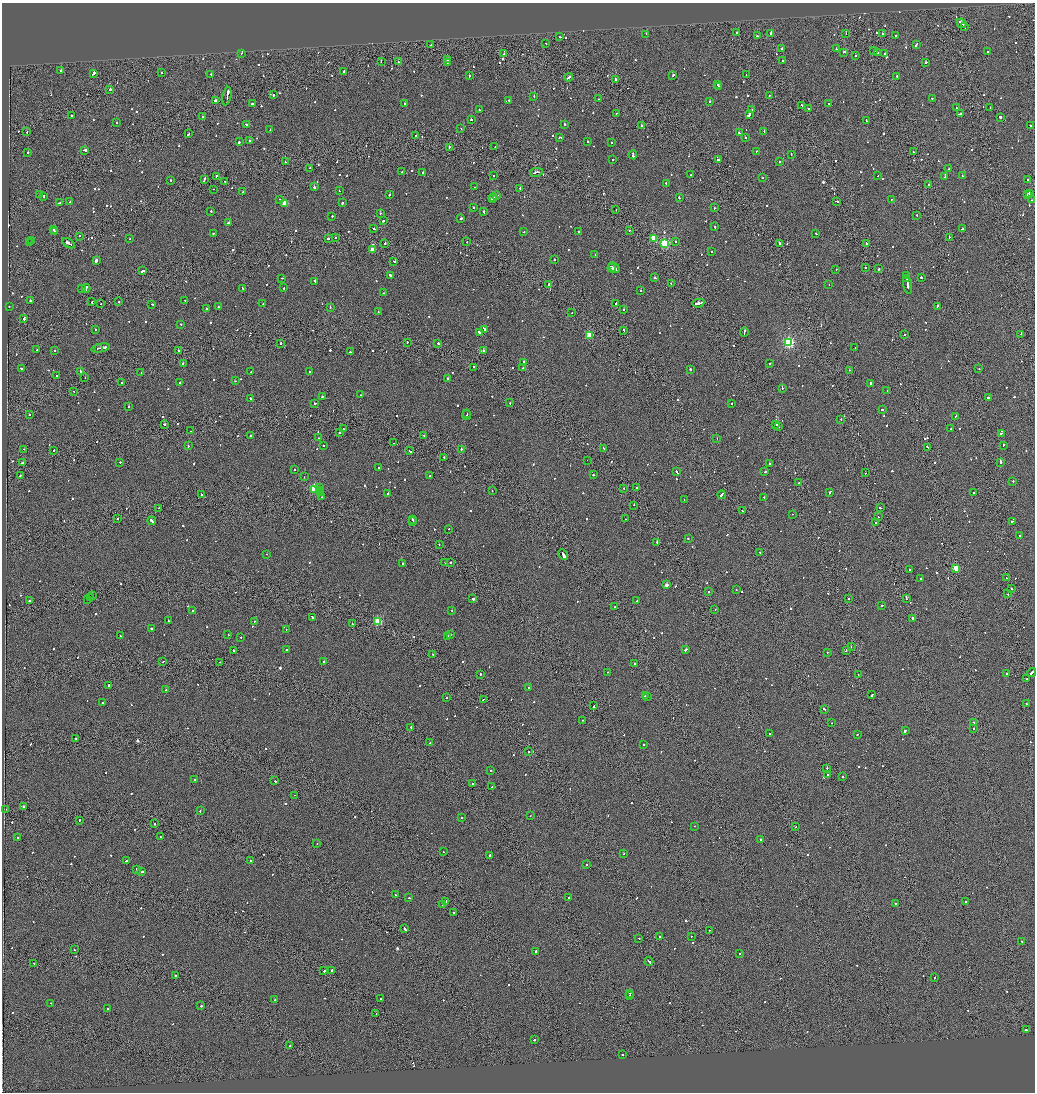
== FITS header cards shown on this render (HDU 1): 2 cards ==
NAXIS1  =                 2065
NAXIS2  =                 2180

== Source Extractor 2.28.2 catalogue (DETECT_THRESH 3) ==
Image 2065 x 2180 px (HDU 1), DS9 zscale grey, zoomed out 1/2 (1 PNG px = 2 x 2 image px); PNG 1037 x 1094 px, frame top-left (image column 1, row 2179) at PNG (2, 3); each listed source drawn as its Kron ellipse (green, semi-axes under 4 px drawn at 4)
Background -0.0999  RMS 0.066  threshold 0.197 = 3 sigma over >= 5 px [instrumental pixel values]
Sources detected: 1079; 60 cannot appear on this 1/2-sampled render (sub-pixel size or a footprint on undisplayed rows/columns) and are neither listed nor drawn; of the other 1019, the 500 brightest by FLUX_AUTO listed and drawn (519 fainter detections omitted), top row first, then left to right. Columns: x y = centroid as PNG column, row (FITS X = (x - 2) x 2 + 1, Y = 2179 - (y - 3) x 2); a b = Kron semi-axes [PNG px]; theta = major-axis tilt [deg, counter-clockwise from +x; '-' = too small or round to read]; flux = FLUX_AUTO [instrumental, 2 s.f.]
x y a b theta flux
961 23 5 2 - 620
964 26 3 1 - 270
737 33 2 2 - 140
846 33 2 2 - 130
646 34 2 2 - 210
770 34 2 2 - 100
882 34 2 2 - 210
896 35 2 1 - 210
757 36 2 2 - 110
560 37 2 2 - 190
546 43 2 2 - 83
916 44 3 2 - 250
431 45 2 2 - 96
782 48 2 2 - 270
836 49 2 2 - 220
874 50 2 2 - 99
844 52 3 2 - 120
878 52 2 1 - 340
988 52 2 2 - 82
241 53 3 2 - 180
504 54 2 2 - 120
885 54 2 2 - 96
856 55 2 1 - 260
447 60 3 2 - 230
782 61 2 2 - 84
381 62 2 2 - 86
398 62 2 2 - 100
447 62 3 2 - 290
926 62 2 2 - 680
61 70 2 2 - 280
344 71 2 2 - 340
93 73 3 2 - 680
162 73 2 2 - 100
211 74 3 2 - 190
746 74 2 2 - 81
673 75 3 2 - 120
469 76 2 2 - 200
897 76 2 2 - 200
569 77 4 2 - 360
615 80 2 2 - 84
718 85 2 2 - 460
719 87 2 2 - 150
110 90 2 2 - 280
273 95 2 2 - 150
227 96 9 1 79 740
534 96 2 2 - 120
769 96 2 1 - 90
932 98 2 2 - 150
598 99 2 2 - 94
509 100 2 2 - 180
215 101 3 2 - 460
710 101 2 2 - 240
253 104 2 2 - 2600
405 104 2 2 - 110
829 104 2 2 - 140
802 105 3 2 - 180
956 108 2 2 - 120
990 108 2 2 - 92
808 109 2 2 - 80
479 110 3 2 - 130
752 110 2 1 - 100
616 113 2 2 - 100
749 114 3 2 - 330
960 114 4 2 - 340
71 115 2 2 - 190
203 117 2 2 - 140
1000 117 2 2 - 450
471 120 2 2 - 770
866 121 3 2 - 400
117 123 2 2 - 170
246 124 2 2 - 140
565 124 2 2 - 140
641 125 2 2 - 120
1030 126 2 2 - 150
270 129 2 1 - 140
461 129 2 2 - 77
764 131 2 2 - 89
26 132 2 2 - 160
739 133 2 2 - 180
189 134 4 2 - 190
416 135 2 1 - 500
559 137 2 2 - 96
745 137 2 2 - 240
249 141 2 2 - 83
239 142 3 2 - 140
588 142 2 2 - 97
612 142 2 2 - 340
449 147 2 2 - 420
495 147 2 2 - 120
85 150 3 2 - 600
756 151 2 2 - 89
28 152 2 2 - 490
913 152 2 1 - 97
791 154 2 2 - 88
633 155 4 2 - 350
718 159 4 2 - 280
613 160 2 2 - 89
779 161 2 2 - 100
285 162 2 1 - 210
309 168 3 2 - 130
949 169 2 2 - 240
402 172 2 2 - 130
423 172 3 2 - 450
537 172 6 2 10 400
691 174 2 1 - 120
216 176 2 2 - 83
493 176 2 2 - 130
878 176 2 2 - 150
945 176 3 2 - 280
962 176 2 2 - 85
763 178 2 2 - 140
171 180 2 2 - 120
204 180 3 2 - 200
1027 180 2 2 - 230
225 181 2 2 - 170
666 183 2 2 - 80
929 185 2 1 - 110
314 187 2 2 - 310
475 187 2 2 - 77
520 188 2 2 - 620
213 189 2 1 - 86
339 191 2 2 - 78
243 192 2 2 - 190
1030 194 3 2 - 170
40 195 2 2 - 120
389 195 2 2 - 170
1027 195 2 2 - 100
43 196 2 2 - 300
497 196 4 1 - 180
494 198 2 2 - 400
679 198 2 1 - 620
280 199 2 2 - 180
492 199 3 2 - 620
891 199 2 2 - 150
1031 200 2 1 - 130
837 201 3 2 - 380
70 202 2 1 - 270
59 203 4 2 - 250
285 203 3 3 - 340
342 203 3 2 - 400
473 208 2 2 - 590
715 208 2 2 - 160
616 210 2 1 - 77
211 211 2 2 - 110
484 212 3 2 - 150
380 214 2 2 - 170
917 215 2 2 - 110
332 216 2 2 - 130
461 219 3 2 - 240
383 221 2 2 - 160
229 223 4 2 - 200
715 227 2 2 - 160
374 229 2 2 - 130
962 229 4 1 - 320
54 230 2 2 - 110
629 230 2 2 - 120
578 231 2 2 - 80
54 232 2 2 - 250
524 232 2 2 - 120
213 233 2 2 - 81
816 233 2 2 - 78
79 236 2 2 - 110
949 237 2 1 - 99
336 238 2 1 - 89
653 238 3 3 - 300
129 239 2 2 - 84
328 239 3 2 - 180
31 240 2 2 - 79
675 241 2 2 - 79
467 242 2 2 - 94
30 243 3 2 - 210
68 243 7 2 -32 1000
385 243 2 2 - 110
664 243 3 3 - 1300
779 243 2 1 - 660
866 243 3 2 - 210
372 250 3 2 - 280
712 252 2 2 - 430
595 255 2 2 - 86
96 260 2 2 - 890
554 260 2 2 - 170
394 261 2 2 - 170
614 267 6 3 -42 660
865 267 2 2 - 250
612 268 4 1 - 240
879 268 2 1 - 540
836 269 2 2 - 80
142 271 3 2 - 840
390 275 3 2 - 950
906 276 4 2 - 360
921 277 2 2 - 250
282 278 2 1 - 150
655 278 2 2 - 120
907 279 3 2 - 230
315 281 3 2 - 250
671 283 2 2 - 95
549 285 3 2 - 290
829 285 2 2 - 89
907 285 9 2 -80 520
86 288 4 2 - 330
243 288 3 2 - 130
284 288 2 2 - 110
82 289 2 2 - 140
641 291 2 2 - 140
384 293 2 1 - 86
185 300 2 2 - 79
30 301 2 2 - 600
92 302 2 2 - 79
119 302 2 2 - 80
616 303 2 2 - 330
698 303 6 2 11 970
101 304 2 2 - 110
152 304 2 2 - 88
263 304 3 2 - 160
9 306 2 2 - 100
937 306 4 2 - 220
218 307 2 2 - 81
330 307 2 2 - 110
207 309 2 2 - 280
624 309 2 2 - 150
378 312 2 2 - 100
572 313 2 1 - 85
24 319 2 2 - 350
181 324 2 2 - 110
95 329 2 2 - 130
485 329 3 2 - 290
624 330 2 1 - 100
479 332 3 2 - 230
744 332 5 2 - 290
1021 334 2 1 - 82
589 335 3 3 - 530
905 335 2 2 - 110
788 342 3 3 - 2100
281 343 2 2 - 140
407 343 2 1 - 230
438 343 2 2 - 500
855 347 2 1 - 88
99 348 3 2 - 180
101 348 9 2 13 610
37 350 2 2 - 79
55 350 2 2 - 94
483 350 2 2 - 140
179 351 2 1 - 180
350 352 2 2 - 270
524 362 2 2 - 270
183 363 2 2 - 120
769 364 2 1 - 81
473 367 2 1 - 330
523 368 2 2 - 100
979 368 2 2 - 100
21 369 3 2 - 380
690 369 2 2 - 330
849 370 2 1 - 190
80 371 2 2 - 340
251 372 2 1 - 87
309 372 2 2 - 81
141 373 2 1 - 130
56 376 2 2 - 160
85 378 2 1 - 120
448 379 2 2 - 310
235 381 2 1 - 79
122 383 2 2 - 110
180 383 2 2 - 150
871 383 3 2 - 160
782 388 2 2 - 140
74 391 2 2 - 96
887 391 2 2 - 90
361 395 2 1 - 120
322 397 2 2 - 120
250 398 2 2 - 200
988 398 2 2 - 130
510 403 2 2 - 89
732 403 2 2 - 140
315 404 2 2 - 120
128 406 2 2 - 160
882 410 2 2 - 120
29 414 2 2 - 110
467 414 2 1 - 230
467 415 5 2 - 430
956 416 3 2 - 160
841 419 2 1 - 150
164 424 2 2 - 270
776 424 2 1 - 4700
778 426 2 2 - 2600
343 429 2 1 - 81
951 429 2 2 - 140
190 431 2 1 - 180
339 432 2 1 - 440
1001 433 3 2 - 490
250 435 2 2 - 1100
423 435 2 2 - 180
318 438 2 2 - 120
717 438 2 1 - 120
393 443 2 1 - 270
323 445 2 2 - 120
1003 445 2 2 - 110
188 446 2 1 - 400
927 447 2 2 - 140
604 448 3 2 - 140
24 449 2 2 - 82
461 449 2 1 - 220
53 451 3 2 - 160
410 451 3 2 - 240
444 457 2 1 - 160
587 460 2 1 - 130
120 462 2 2 - 120
1000 462 2 2 - 820
23 463 3 2 - 210
770 463 2 2 - 100
378 468 2 2 - 82
295 469 2 2 - 110
677 472 3 2 - 230
765 472 2 2 - 180
865 473 2 1 - 110
20 475 2 2 - 180
593 475 2 2 - 290
430 476 2 2 - 78
304 477 2 2 - 150
1013 481 2 2 - 86
798 483 2 1 - 110
636 487 2 2 - 110
319 488 2 2 - 140
624 488 2 2 - 87
314 489 3 3 - 890
319 490 2 2 - 95
492 491 2 1 - 79
830 492 3 2 - 230
320 493 2 2 - 95
387 493 2 2 - 220
973 493 2 2 - 82
201 495 2 2 - 170
721 495 4 1 - 760
322 497 2 2 - 120
764 497 2 2 - 91
684 500 2 2 - 190
634 505 2 2 - 81
159 508 2 1 - 83
880 508 3 2 - 120
743 511 2 2 - 97
792 514 2 1 - 78
878 517 2 2 - 87
118 518 2 2 - 360
412 519 3 1 - 290
626 519 2 2 - 130
152 521 4 2 - 270
413 521 3 2 - 460
1012 521 3 2 - 700
876 522 2 2 - 90
449 529 2 2 - 88
1019 536 2 1 - 150
688 539 2 2 - 140
657 542 2 2 - 270
439 545 2 1 - 130
760 553 2 1 - 220
267 554 2 1 - 82
563 554 6 2 -64 3000
445 562 2 1 - 97
451 562 2 1 - 140
403 563 2 2 - 260
956 568 3 2 - 330
910 569 2 2 - 240
1006 578 2 1 - 330
920 579 2 2 - 110
666 585 2 2 - 120
736 589 2 2 - 84
1011 589 2 2 - 180
708 591 2 1 - 100
1008 594 2 1 - 91
93 596 2 2 - 89
90 598 2 1 - 600
849 598 2 2 - 160
906 598 3 1 - 350
87 599 2 1 - 97
473 599 2 2 - 490
29 601 3 2 - 230
637 601 2 2 - 120
882 606 2 1 - 120
615 607 3 2 - 190
715 609 2 2 - 130
193 610 2 2 - 95
452 611 2 2 - 93
312 617 3 2 - 830
912 619 2 1 - 3100
168 620 3 2 - 230
254 621 2 2 - 170
378 621 3 3 - 710
352 624 2 1 - 120
152 629 2 2 - 140
286 629 2 2 - 110
228 635 2 2 - 94
451 635 2 2 - 160
120 636 2 2 - 100
448 636 2 2 - 530
241 637 2 2 - 85
851 647 2 2 - 150
286 649 2 2 - 150
686 649 3 2 - 1800
234 650 2 2 - 120
846 650 2 2 - 120
827 652 2 2 - 77
433 654 2 2 - 120
324 661 2 2 - 140
163 662 2 2 - 140
220 662 2 1 - 120
634 664 2 2 - 130
608 672 2 1 - 360
1032 672 5 2 - 390
480 674 2 2 - 230
1006 674 2 2 - 79
858 675 2 1 - 110
1026 679 2 1 - 78
109 685 2 2 - 170
529 687 2 1 - 86
166 690 2 2 - 90
872 695 3 2 - 120
645 696 2 2 - 220
647 697 2 2 - 240
446 698 2 2 - 110
483 699 3 2 - 170
103 703 2 2 - 260
1027 704 2 1 - 170
593 706 3 1 - 250
824 709 2 2 - 110
583 720 2 2 - 140
973 722 2 2 - 99
832 723 2 2 - 160
411 727 2 2 - 640
973 729 2 1 - 84
905 731 3 2 - 940
770 734 2 2 - 230
857 734 2 2 - 130
75 739 2 2 - 290
430 743 2 2 - 100
644 745 2 2 - 95
529 752 2 1 - 210
827 768 2 1 - 540
490 771 2 2 - 8100
827 774 2 1 - 370
843 777 2 2 - 1400
195 779 2 2 - 140
275 781 3 2 - 170
472 784 3 2 - 160
492 787 2 2 - 140
295 795 2 1 - 85
23 806 2 2 - 840
6 809 2 1 - 170
200 811 2 2 - 150
530 816 2 1 - 130
462 817 2 2 - 86
79 821 2 1 - 120
155 824 2 2 - 190
694 826 2 2 - 110
796 827 2 1 - 150
18 837 2 2 - 83
161 837 2 2 - 130
760 839 2 2 - 1500
317 843 2 2 - 78
443 852 2 2 - 89
624 853 2 2 - 150
490 856 3 2 - 270
250 860 2 2 - 110
127 861 3 2 - 340
587 865 2 2 - 160
137 869 2 2 - 210
142 872 3 2 - 320
395 895 2 2 - 150
569 897 2 2 - 88
409 898 2 2 - 120
965 901 2 2 - 160
445 902 4 2 - 260
443 904 2 2 - 160
895 904 2 2 - 470
454 913 2 2 - 420
405 929 4 2 - 320
709 930 2 1 - 83
659 936 2 2 - 90
691 936 2 2 - 79
639 938 2 2 - 110
1022 941 2 2 - 110
74 950 2 2 - 89
536 951 2 2 - 170
739 954 2 2 - 84
649 961 4 2 - 260
34 963 2 1 - 88
332 970 2 2 - 140
324 971 2 2 - 430
175 976 2 2 - 240
934 978 2 2 - 170
630 993 2 1 - 91
629 995 2 2 - 88
381 999 2 2 - 320
275 1000 2 1 - 80
50 1003 2 1 - 250
201 1006 3 2 - 140
107 1009 2 2 - 120
376 1013 2 1 - 320
1026 1030 2 2 - 590
534 1040 2 2 - 240
290 1046 2 1 - 100
622 1055 2 2 - 460
At the frame edge (FLAGS 8, measured only in part): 1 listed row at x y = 1032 672
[519 fainter detections neither listed nor drawn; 60 sub-pixel or undisplayed-footprint detections neither listed nor drawn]